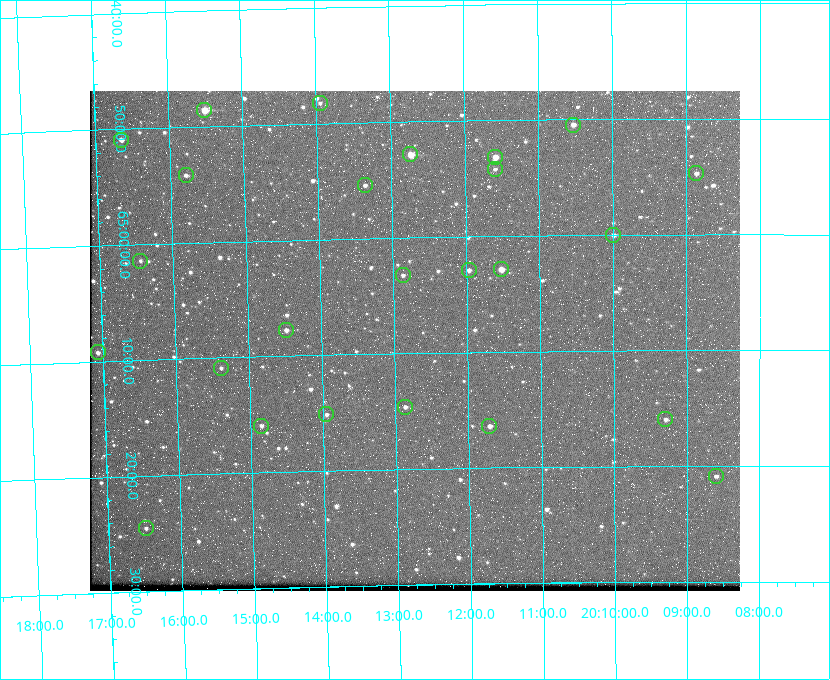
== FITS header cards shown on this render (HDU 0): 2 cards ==
NAXIS1  =                  650 / Width of table row in bytes
NAXIS2  =                  500 / Number of rows in table

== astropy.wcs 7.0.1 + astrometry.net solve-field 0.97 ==
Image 650 x 500 px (HDU 0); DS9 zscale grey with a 90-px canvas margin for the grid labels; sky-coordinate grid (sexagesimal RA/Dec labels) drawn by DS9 from the SOLVED WCS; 25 Tycho-2 reference stars matched to detected sources circled (green)
Header WCS: none
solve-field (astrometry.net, Tycho-2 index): SOLVED blind (the file carries no WCS)
Solved WCS: RA---TAN-SIP/DEC--TAN-SIP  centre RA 20:12:43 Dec +65:09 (303.18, +65.15 deg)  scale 5.18 arcsec/px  FOV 56.1' x 43.2'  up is -179 deg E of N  parity flipped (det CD > 0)
(file carries no celestial WCS; the grid is the blind solution)
Tycho-2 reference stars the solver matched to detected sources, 25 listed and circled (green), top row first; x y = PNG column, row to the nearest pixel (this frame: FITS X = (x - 90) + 1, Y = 500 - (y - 91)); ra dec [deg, ICRS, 3 dp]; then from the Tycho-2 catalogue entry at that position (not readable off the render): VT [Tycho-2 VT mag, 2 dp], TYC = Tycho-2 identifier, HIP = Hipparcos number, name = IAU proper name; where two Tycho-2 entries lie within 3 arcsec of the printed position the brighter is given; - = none
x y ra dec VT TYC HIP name
320 103 303.488 +64.804 11.29 4240-68-1 - -
204 110 303.878 +64.810 8.93 4240-794-1 - -
573 125 302.633 +64.841 10.69 4240-985-1 - -
121 140 304.164 +64.849 10.65 4240-315-1 - -
410 154 303.184 +64.880 9.02 4240-488-1 - -
495 157 302.897 +64.886 9.40 4240-717-1 - -
495 169 302.899 +64.904 11.91 4240-435-1 - -
696 173 302.216 +64.912 11.03 4240-1279-1 - -
186 175 303.948 +64.903 11.68 4240-549-1 - -
365 185 303.341 +64.923 11.58 4240-148-1 - -
613 235 302.498 +65.000 11.22 4240-149-1 - -
140 261 304.112 +65.024 12.29 4240-364-1 - -
501 269 302.882 +65.048 10.25 4240-98-1 - -
469 270 302.992 +65.048 11.44 4240-88-1 - -
403 275 303.217 +65.054 11.98 4240-166-1 - -
286 330 303.620 +65.129 11.18 4240-34-1 - -
98 352 304.266 +65.154 11.64 4240-724-1 - -
221 368 303.846 +65.181 11.99 4240-1077-1 - -
405 407 303.217 +65.244 11.17 4240-236-1 - -
326 414 303.488 +65.252 12.13 4240-1343-1 - -
665 419 302.323 +65.266 11.19 4240-188-1 - -
261 426 303.713 +65.266 11.45 4240-564-1 - -
489 426 302.928 +65.273 10.74 4240-760-1 - -
716 476 302.149 +65.348 11.48 4240-952-1 - -
146 528 304.121 +65.408 11.90 4240-305-1 - -